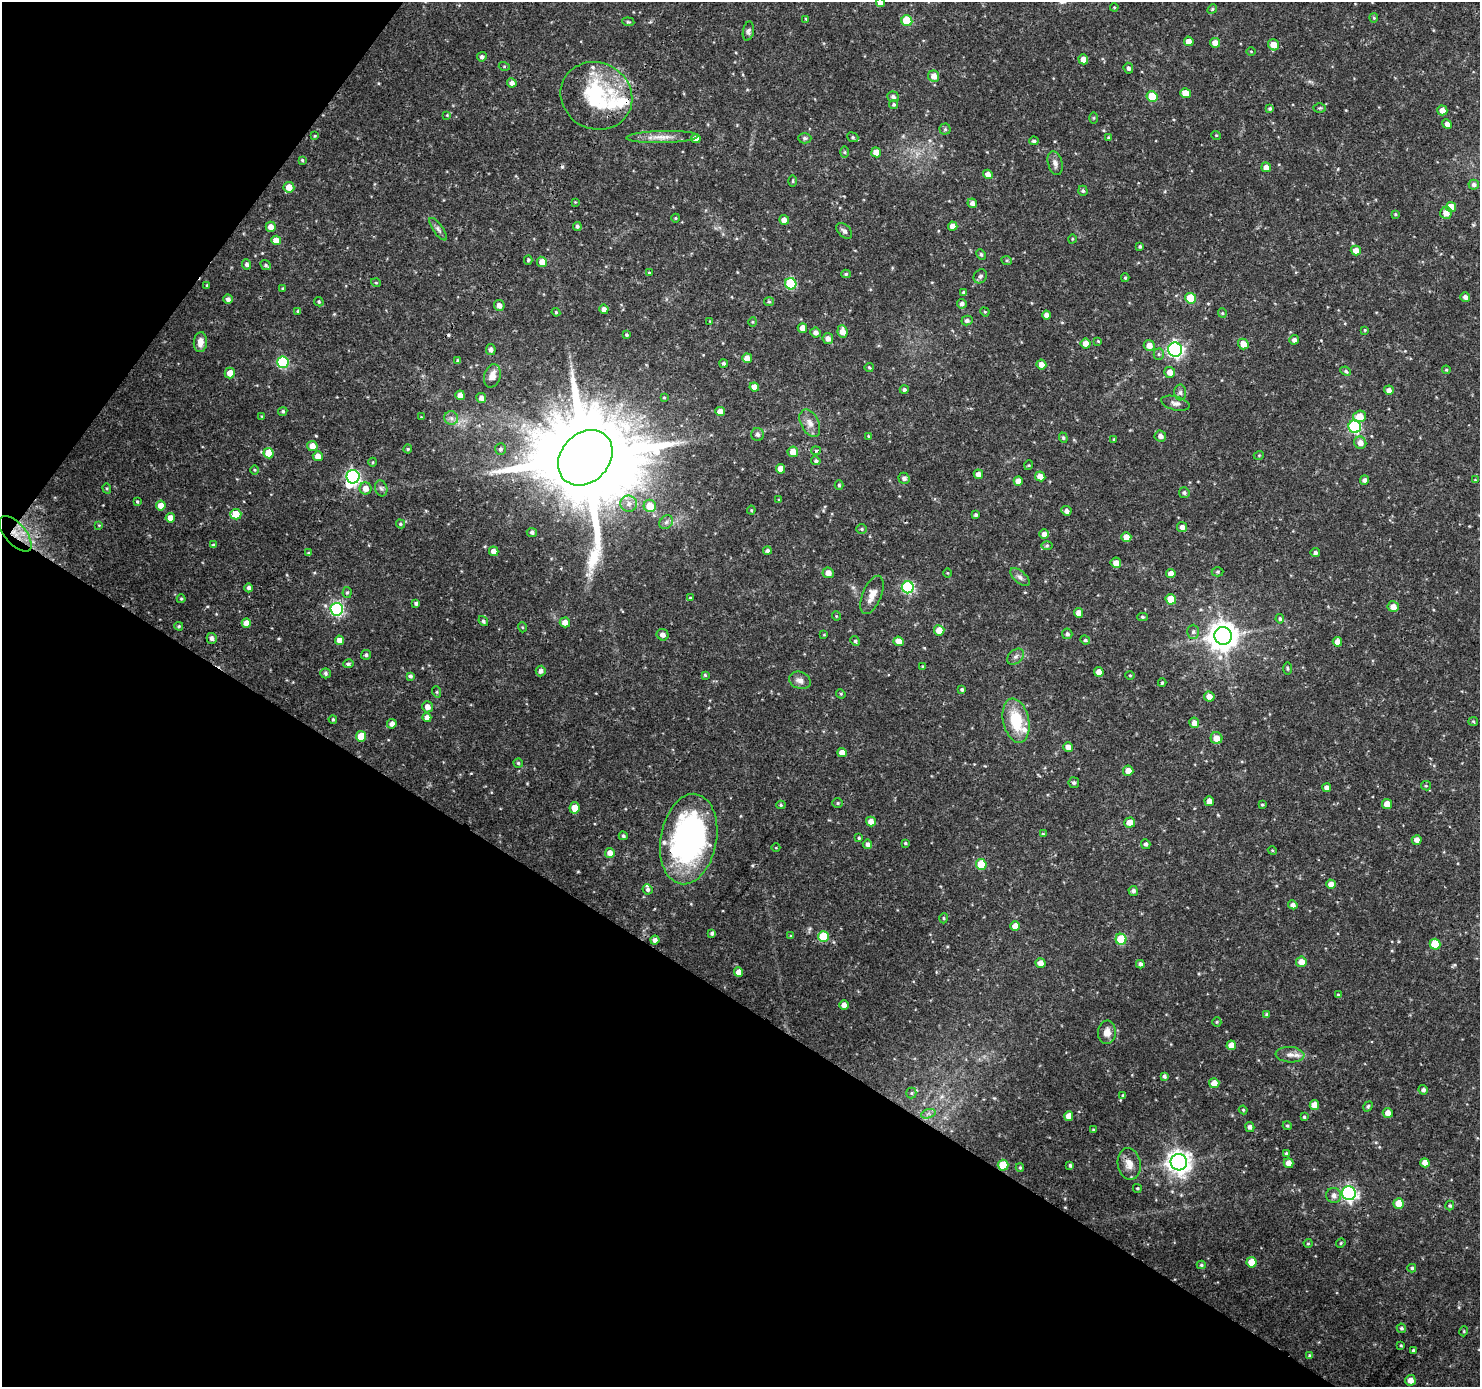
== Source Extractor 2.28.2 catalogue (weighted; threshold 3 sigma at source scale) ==
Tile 9 of 4 x 4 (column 1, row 3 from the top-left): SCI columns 4-1481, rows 1573-2957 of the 5923 x 5981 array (HDU 1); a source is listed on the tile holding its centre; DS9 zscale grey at full resolution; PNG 1482 x 1389 px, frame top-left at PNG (2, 2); each listed source drawn as its Kron ellipse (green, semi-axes under 4 px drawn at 4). Shown black and unused: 33% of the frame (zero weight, under 3 of 4 exposures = <1% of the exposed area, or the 3 px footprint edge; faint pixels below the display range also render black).
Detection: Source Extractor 2.28.2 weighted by HDU 2 'WHT'; one run over the whole footprint, this tile lists its part. Background 0.0397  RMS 0.0025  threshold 0.0113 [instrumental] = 3 sigma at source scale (4.5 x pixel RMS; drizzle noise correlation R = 1.50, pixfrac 1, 0.0396/0.0396 arcsec/px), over >= 5 px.
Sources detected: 357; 2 inside a brighter object's white glare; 2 cosmic-ray / hot-pixel residue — neither listed nor drawn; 7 inside a brighter listed object's ellipse — not listed separately; the other 346 listed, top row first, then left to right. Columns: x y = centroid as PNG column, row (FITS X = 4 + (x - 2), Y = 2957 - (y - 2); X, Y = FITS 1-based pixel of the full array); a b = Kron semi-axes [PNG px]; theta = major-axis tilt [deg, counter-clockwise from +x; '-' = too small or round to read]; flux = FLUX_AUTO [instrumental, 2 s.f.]
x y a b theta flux
881 2 4 4 - 1.7
1114 7 4 3 - 0.2
1212 9 5 4 - 0.3
1374 18 5 4 - 0.3
806 19 4 3 - 0.23
907 21 5 5 - 11
628 22 6 4 -7 0.33
748 31 9 5 78 0.69
1189 41 5 4 - 2
1215 43 5 4 - 1.9
1273 45 6 5 - 2.7
1251 51 5 3 - 0.2
482 57 5 4 - 0.64
1083 59 5 5 - 1.9
504 66 5 3 - 0.25
1128 68 5 4 - 0.73
934 76 6 5 - 2
512 83 5 4 - 1.1
1185 93 5 5 - 3.3
596 96 36 33 -27 18
893 97 6 5 - 0.73
1152 97 5 5 - 8.2
894 104 4 4 - 0.39
1320 108 6 5 - 0.38
1270 109 4 4 - 0.43
1442 110 5 5 - 1.8
447 115 4 4 - 0.22
1094 118 5 3 - 0.25
1447 124 5 4 - 1.2
945 129 5 5 - 0.44
1216 135 5 3 - 0.21
315 136 4 3 - 0.25
662 137 36 6 2 2.9
853 137 6 4 -22 0.4
1109 137 4 3 - 0.3
696 138 5 4 - 2
805 138 6 5 - 0.48
1034 141 5 4 - 0.51
845 152 6 4 -89 0.36
876 152 5 5 - 2.5
302 160 4 3 - 0.33
1055 163 12 7 -75 1.2
1266 167 5 4 - 1.7
988 174 5 4 - 1.7
793 181 5 3 - 0.27
1474 185 5 5 - 0.79
289 187 5 5 - 2.6
1083 191 5 4 - 0.41
575 202 3 3 - 0.17
972 203 5 4 - 1
1451 207 5 5 - 3.5
1446 213 6 6 - 2
1395 214 4 4 - 0.24
676 218 4 3 - 0.21
784 220 5 4 - 1.6
577 226 4 4 - 0.58
953 226 4 4 - 1.9
271 227 5 5 - 1.8
438 229 13 5 -54 0.89
844 231 9 6 -43 0.78
1072 239 4 3 - 0.23
276 240 5 4 - 2.8
1140 246 3 3 - 0.37
1356 251 5 4 - 2.2
981 254 5 4 - 0.39
528 260 4 4 - 0.31
1007 261 5 3 - 0.27
542 262 5 5 - 2.1
247 264 5 4 - 0.69
266 265 5 4 - 0.36
649 273 4 3 - 0.22
846 274 5 4 - 0.4
980 276 7 6 - 0.61
1125 278 4 4 - 0.33
376 283 5 3 - 0.24
791 284 6 5 - 18
207 285 4 3 - 0.22
282 288 4 2 - 0.18
964 292 4 4 - 0.47
1465 297 5 4 - 1
1191 298 5 5 - 9.6
228 299 4 4 - 0.8
319 302 5 4 - 0.34
769 302 5 4 - 0.33
962 304 5 4 - 0.82
499 305 5 5 - 1.3
604 309 4 4 - 1.2
298 311 4 3 - 0.31
556 312 4 4 - 0.3
985 312 5 4 - 0.25
1222 313 5 4 - 0.3
1047 315 4 4 - 1.2
710 321 3 3 - 0.18
967 321 5 5 - 0.63
752 322 5 3 - 0.23
802 328 5 5 - 1.9
1365 330 4 4 - 0.25
842 332 6 5 - 2
816 333 5 5 - 1.1
627 335 4 4 - 0.36
828 338 5 5 - 1.3
1294 340 5 4 - 0.76
1098 341 4 3 - 0.25
200 342 10 6 85 1.9
1086 344 5 5 - 2
1243 344 5 5 - 2.5
1149 345 5 5 - 1.8
491 350 5 5 - 0.96
1175 350 7 7 - 60
1159 354 5 5 - 0.42
747 358 5 4 - 2.2
458 361 4 3 - 0.55
283 362 6 5 - 22
724 363 4 4 - 0.56
1041 364 5 5 - 1.7
869 367 5 4 - 0.33
1446 370 4 4 - 0.29
1346 371 5 4 - 0.38
1170 372 5 5 - 2.1
230 373 5 5 - 2.4
492 376 12 8 73 2.1
754 387 4 4 - 1.7
904 389 4 4 - 0.47
1389 390 5 4 - 1.2
1180 392 8 6 89 0.67
460 395 5 4 - 1.9
664 397 4 3 - 0.24
481 398 5 5 - 1.2
1175 403 14 7 -14 1.1
283 411 5 4 - 0.46
720 411 5 4 - 2.2
262 416 4 3 - 0.2
1360 416 6 5 - 3.5
421 417 3 3 - 0.18
451 418 7 7 - 0.96
810 423 15 9 -63 2
1355 427 6 6 - 32
757 434 6 6 - 0.78
868 436 4 3 - 0.23
1160 436 6 5 - 1.2
1063 438 5 4 - 0.33
1114 439 3 3 - 0.26
1360 443 6 6 - 1.8
312 446 5 5 - 2.3
408 449 4 4 - 0.29
500 449 6 5 - 0.53
816 451 5 4 - 0.31
793 452 5 5 - 2.5
269 453 5 5 - 4.8
1259 455 5 3 - 0.21
318 456 5 5 - 1.8
585 458 30 24 48 5800
816 461 5 4 - 0.5
373 462 4 3 - 0.2
1029 465 5 3 - 0.21
781 469 5 4 - 2.1
255 470 5 3 - 0.26
978 474 5 4 - 1.7
1040 476 5 5 - 1.9
353 477 7 6 - 56
904 478 5 5 - 0.8
1364 480 5 4 - 0.77
1475 480 4 3 - 0.2
1018 481 5 4 - 1.9
839 485 5 4 - 0.39
107 488 5 4 - 0.3
366 488 6 6 - 2
381 488 8 6 -73 0.72
1184 493 5 5 - 0.49
779 499 4 2 - 0.18
137 502 4 3 - 0.33
629 504 8 8 - 1.3
161 506 5 5 - 2.3
650 506 6 6 - 5
751 510 4 4 - 0.27
1066 511 5 4 - 1
236 514 5 5 - 4.4
976 515 4 4 - 0.53
170 518 4 4 - 1.8
666 522 7 6 - 0.77
400 524 5 4 - 0.33
99 525 4 4 - 0.21
1182 527 5 5 - 1.1
862 529 5 4 - 0.39
532 532 5 4 - 0.56
15 534 22 10 -49 4.3
1044 534 5 4 - 1.3
1126 537 5 5 - 1.9
213 545 4 4 - 0.52
1047 545 6 4 1 0.37
494 551 5 4 - 1.5
767 551 4 4 - 0.67
309 553 4 4 - 0.31
1315 553 5 4 - 0.65
1116 563 5 5 - 1.6
1218 572 6 4 1 0.36
828 573 5 5 - 1.7
947 573 5 3 - 0.2
1171 573 5 4 - 1.7
1020 577 12 6 -41 0.91
908 587 6 6 - 29
249 588 4 4 - 0.69
347 593 5 4 - 0.4
872 595 20 9 68 2.5
690 598 4 3 - 0.21
181 599 4 4 - 0.28
1171 599 5 5 - 5.1
416 603 4 3 - 0.62
1393 607 5 5 - 2
337 609 6 6 - 40
1079 613 5 4 - 1.8
836 616 5 3 - 0.2
1142 617 5 4 - 0.43
1280 619 5 4 - 0.45
483 621 5 4 - 0.49
565 622 5 5 - 1.8
246 623 5 4 - 2
179 626 4 3 - 0.33
522 627 5 3 - 0.23
939 630 5 5 - 2.9
1193 632 7 6 - 0.59
1067 634 5 5 - 0.64
663 635 6 5 - 1.2
824 635 4 3 - 0.19
1223 636 9 8 - 350
212 638 5 5 - 0.86
340 640 5 4 - 1.9
1085 640 5 4 - 0.36
855 641 5 4 - 0.36
899 641 5 4 - 2.2
1337 642 5 4 - 1.8
366 655 5 4 - 0.47
1016 657 9 6 39 0.87
348 664 5 4 - 0.54
923 666 4 3 - 0.25
1287 668 6 3 -89 0.31
541 671 5 5 - 0.86
1099 672 5 4 - 1.9
325 673 5 5 - 0.52
705 675 4 4 - 0.32
1130 675 4 4 - 0.26
410 676 4 4 - 0.56
800 680 11 8 -21 1.4
1162 683 4 3 - 0.36
962 689 4 3 - 0.43
437 692 6 3 -71 0.28
841 694 5 4 - 0.25
1209 697 5 5 - 1.7
427 707 5 5 - 1.4
427 717 4 4 - 1.3
333 719 4 3 - 0.33
1016 721 22 13 -78 9.1
1473 721 5 4 - 0.29
1194 723 5 5 - 1.8
392 724 5 4 - 1.2
361 736 5 5 - 4.5
1216 738 6 6 - 2.2
1068 747 5 5 - 1.8
842 753 5 4 - 1.8
518 763 5 4 - 0.34
1128 771 5 5 - 2.2
1074 783 5 5 - 0.52
1426 786 5 4 - 0.31
1327 788 4 4 - 1.2
1209 801 5 4 - 1.5
838 803 5 4 - 0.36
1387 804 5 5 - 2.3
781 805 4 4 - 0.32
1262 805 4 4 - 0.29
574 808 6 5 - 3.1
871 822 5 4 - 2
1130 822 5 5 - 2.2
1043 834 4 4 - 0.3
623 836 4 4 - 0.44
859 838 4 4 - 0.31
689 839 46 28 80 67
1417 840 5 5 - 1.3
905 843 4 3 - 0.3
867 844 5 4 - 0.82
1146 844 5 4 - 0.62
776 848 4 3 - 0.18
1272 850 4 3 - 0.24
610 853 5 5 - 1.8
981 864 5 5 - 7.2
1331 884 5 4 - 1.7
648 889 5 5 - 0.57
1133 891 5 4 - 0.7
1293 905 5 4 - 0.96
944 918 5 3 - 0.31
1015 926 5 5 - 2.5
712 933 4 3 - 0.55
791 936 4 3 - 0.31
823 937 5 5 - 11
1121 939 5 5 - 10
655 940 4 4 - 1.1
1435 944 5 5 - 7.2
1301 962 5 5 - 2.5
1041 963 5 5 - 1.8
1140 964 4 4 - 0.71
739 972 5 4 - 1.9
1338 995 4 3 - 0.23
844 1005 4 4 - 1.6
1267 1014 4 4 - 0.35
1217 1022 5 4 - 0.3
1107 1032 12 9 87 1.8
1231 1045 5 4 - 2.3
1290 1055 14 7 -4 1.6
1164 1076 4 3 - 0.56
1214 1083 5 5 - 2.2
1423 1090 5 4 - 0.72
911 1093 5 5 - 0.39
1123 1095 4 4 - 0.39
1314 1105 5 4 - 2.2
1368 1106 5 4 - 0.37
1243 1110 4 4 - 0.29
1388 1113 5 5 - 1.8
928 1114 7 4 19 0.66
1069 1116 5 4 - 2
1304 1117 4 3 - 0.36
1287 1126 5 4 - 0.33
1250 1127 5 4 - 0.78
1093 1130 3 3 - 0.24
1286 1153 4 3 - 0.4
1179 1162 8 8 - 190
1288 1163 5 4 - 2
1425 1163 4 4 - 1.8
1129 1164 16 11 -81 2.5
1003 1165 5 5 - 6.8
1070 1165 3 3 - 0.43
1020 1167 4 4 - 0.31
1137 1188 4 3 - 0.29
1349 1193 7 6 - 61
1334 1196 7 7 - 1.3
1399 1204 5 5 - 5.1
1450 1206 5 4 - 0.36
1308 1243 4 4 - 0.27
1341 1243 5 4 - 0.29
1251 1262 5 5 - 4.3
1201 1265 4 4 - 0.4
1412 1268 4 4 - 0.43
1401 1328 5 4 - 0.43
1464 1331 5 3 - 0.22
1401 1345 3 3 - 0.25
1413 1350 3 3 - 0.33
1310 1356 4 4 - 0.51
1410 1380 5 5 - 1.9
Overlapping masked pixels (flux is a lower limit): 5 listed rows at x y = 585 458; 353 477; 15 534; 689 839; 1003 1165
Isophote crosses this tile's border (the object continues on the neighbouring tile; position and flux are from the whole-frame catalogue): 1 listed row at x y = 881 2